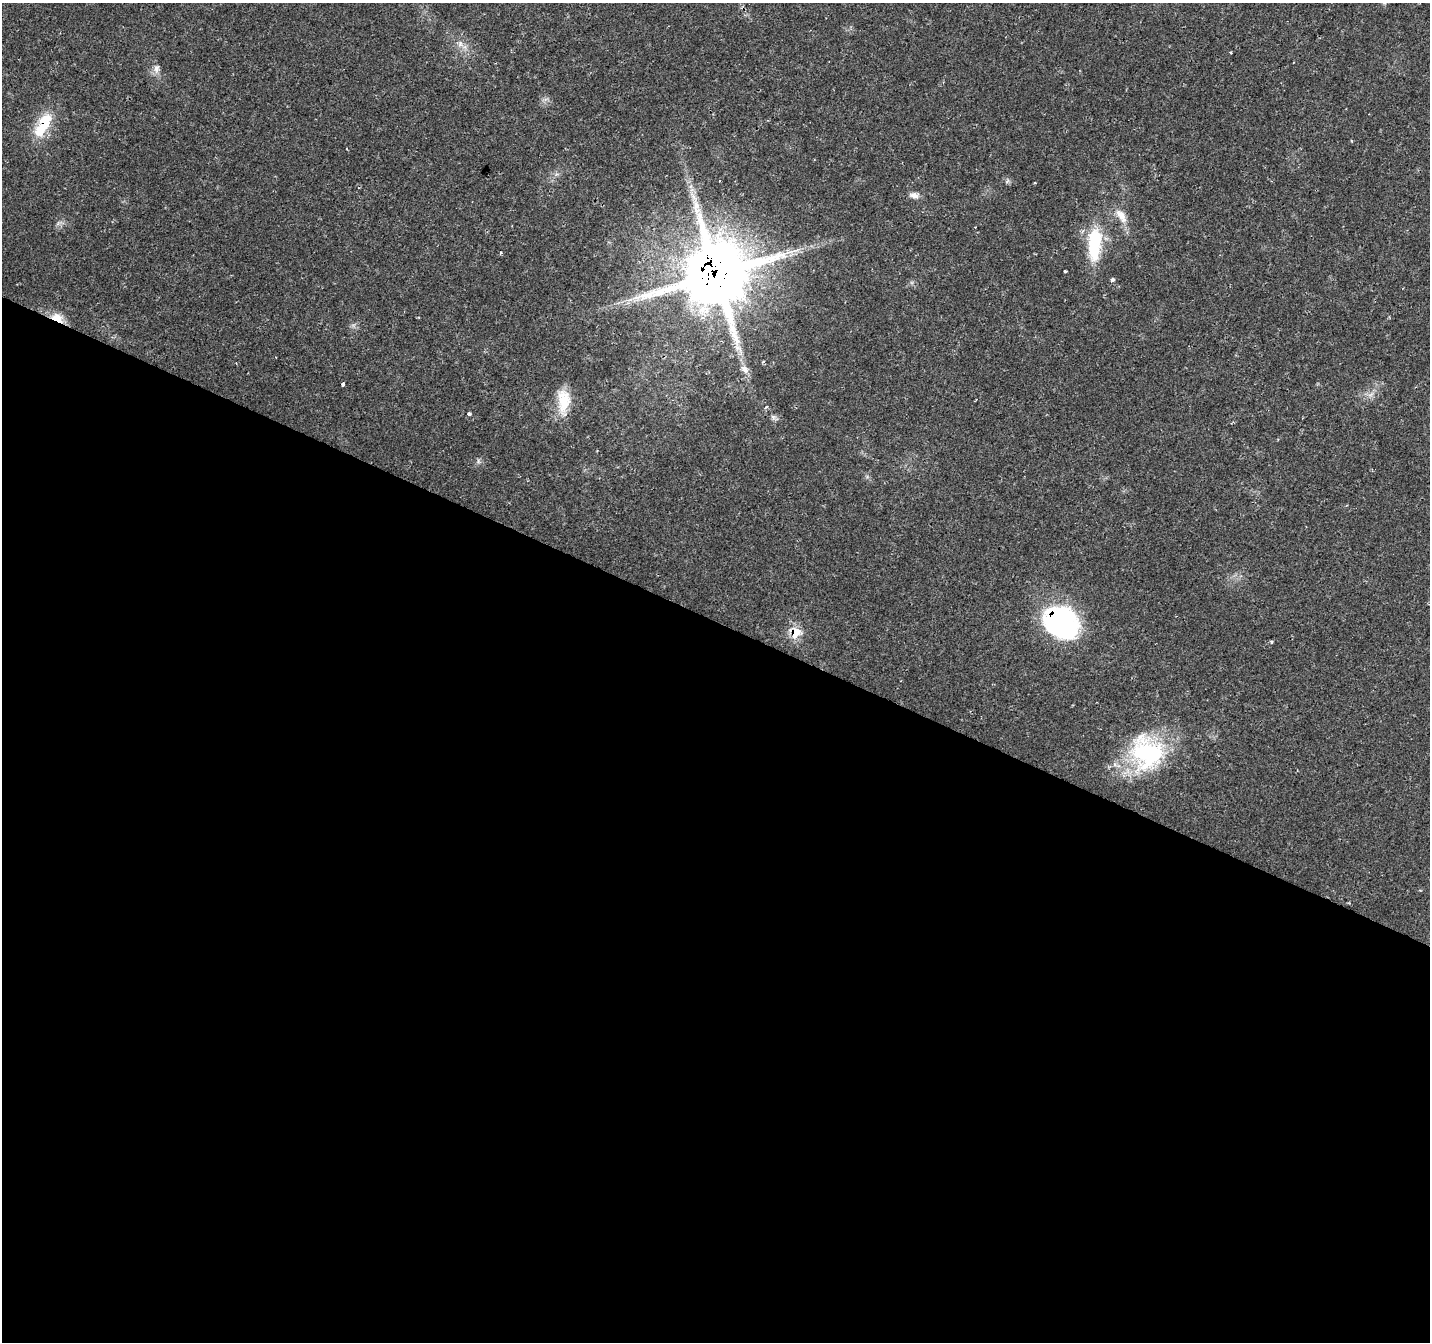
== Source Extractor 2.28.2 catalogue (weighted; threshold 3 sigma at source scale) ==
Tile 14 of 4 x 4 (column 2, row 4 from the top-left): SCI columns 1435-2862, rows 267-1606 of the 5719 x 5826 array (HDU 1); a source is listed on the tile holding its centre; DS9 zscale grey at full resolution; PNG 1432 x 1344 px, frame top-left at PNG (2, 3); no overlay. Shown black and unused: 54% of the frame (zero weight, under 2 of 3 exposures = <1% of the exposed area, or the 3 px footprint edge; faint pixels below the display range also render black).
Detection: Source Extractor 2.28.2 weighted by HDU 2 'WHT'; one run over the whole footprint, this tile lists its part. Background 0.0177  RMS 0.0029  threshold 0.0133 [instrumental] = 3 sigma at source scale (4.5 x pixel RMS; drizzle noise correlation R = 1.50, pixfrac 1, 0.0396/0.0396 arcsec/px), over >= 5 px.
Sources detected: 24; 1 inside a brighter object's white glare — not listed; the other 23 listed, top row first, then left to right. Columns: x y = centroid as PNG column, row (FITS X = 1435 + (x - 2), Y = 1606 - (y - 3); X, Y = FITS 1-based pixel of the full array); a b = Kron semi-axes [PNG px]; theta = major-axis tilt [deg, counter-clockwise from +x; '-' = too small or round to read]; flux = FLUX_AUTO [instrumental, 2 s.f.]
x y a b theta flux
460 44 9 5 71 1.1
156 69 12 7 76 1.5
43 125 33 13 60 11
1007 181 7 4 71 0.51
1035 183 3 3 - 0.29
914 195 13 7 -8 1.6
1121 215 23 10 -54 3.7
1094 244 44 16 87 16
1065 271 3 3 - 0.39
716 275 31 28 34 1000
1112 280 5 4 - 0.64
57 318 19 10 -26 3.8
763 362 5 3 - 0.29
744 369 13 8 -61 1.8
343 384 4 3 - 0.97
1370 395 7 4 19 0.88
563 401 33 16 89 8
469 414 3 3 - 1.1
773 417 7 6 - 0.81
1060 619 36 23 -22 51
795 633 11 10 - 7
1271 642 4 4 - 0.36
1147 753 48 43 -55 35
Overlapping masked pixels (flux is a lower limit): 5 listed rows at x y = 43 125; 716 275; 57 318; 1060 619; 795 633